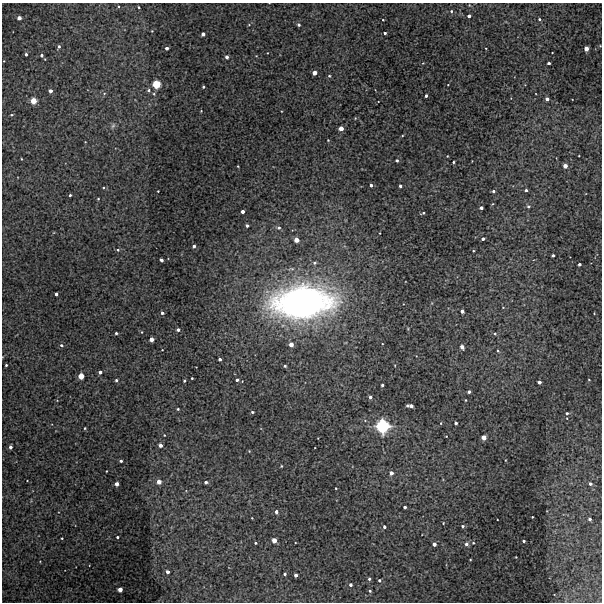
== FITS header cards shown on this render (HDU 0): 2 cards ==
NAXIS1  =                  600 / Width of image
NAXIS2  =                  600 / Height of image

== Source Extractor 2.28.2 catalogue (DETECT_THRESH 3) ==
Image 600 x 600 px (HDU 0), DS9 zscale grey, 1 PNG px = 1 image px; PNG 604 x 604 px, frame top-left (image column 1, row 600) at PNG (2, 3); no overlay
Background 483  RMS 0.96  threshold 2.89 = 3 sigma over >= 5 px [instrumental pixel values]
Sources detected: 141; all 141 listed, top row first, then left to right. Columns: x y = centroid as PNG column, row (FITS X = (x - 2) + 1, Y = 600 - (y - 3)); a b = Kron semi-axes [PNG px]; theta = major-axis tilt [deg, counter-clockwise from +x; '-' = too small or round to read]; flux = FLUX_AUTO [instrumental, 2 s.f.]
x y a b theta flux
139 7 4 3 - 68
451 11 4 3 - 85
469 16 3 3 - 250
19 18 3 3 - 610
539 19 3 3 - 100
383 20 3 2 - 45
299 25 4 3 - 110
152 31 3 2 - 40
385 33 3 3 - 120
203 34 4 3 - 350
59 46 4 3 - 150
167 48 3 3 - 250
586 49 3 3 - 1000
552 53 2 2 - 37
26 54 3 3 - 140
42 55 3 3 - 180
227 57 4 3 - 220
549 63 3 3 - 160
314 73 4 3 - 780
329 76 4 4 - 71
156 84 4 4 - 6300
448 85 2 2 - 35
203 87 3 3 - 81
148 90 5 5 - 120
50 91 3 3 - 470
104 93 5 3 - 67
426 96 3 3 - 200
547 99 3 3 - 330
33 101 4 4 - 2300
201 111 3 3 - 35
12 115 5 3 - 63
355 118 3 3 - 51
113 126 7 5 68 140
341 128 4 4 - 760
328 140 3 3 - 46
447 156 2 2 - 41
21 159 3 2 - 43
397 160 3 3 - 110
453 162 3 2 - 76
238 166 3 2 - 48
565 166 3 3 - 850
371 185 3 3 - 280
400 186 3 3 - 160
526 190 3 3 - 140
158 191 2 2 - 44
493 191 4 3 - 110
70 195 3 3 - 99
98 199 3 3 - 60
528 206 4 4 - 99
481 208 3 3 - 250
242 212 3 3 - 350
423 213 4 3 - 76
247 226 3 3 - 140
279 228 5 5 - 120
380 233 2 2 - 35
483 239 3 3 - 220
296 240 4 4 - 960
194 246 3 3 - 180
118 250 5 4 - 100
553 255 3 3 - 130
161 260 4 3 - 190
315 263 5 4 - 110
579 264 3 3 - 210
56 294 3 3 - 220
302 302 50 26 3 29000
462 311 3 3 - 300
162 313 3 3 - 160
594 313 3 2 - 41
178 330 3 3 - 230
142 332 4 3 - 40
116 333 3 3 - 100
495 334 4 4 - 77
151 339 4 4 - 670
61 345 4 4 - 130
291 345 4 3 - 670
462 347 4 3 - 430
498 351 5 4 - 90
220 359 3 3 - 190
6 365 3 3 - 75
285 366 4 3 - 88
100 372 3 3 - 230
81 376 4 4 - 2400
192 378 3 2 - 59
116 380 3 3 - 120
237 380 4 4 - 180
589 380 2 2 - 42
184 381 3 3 - 87
539 382 3 3 - 340
382 385 3 3 - 190
469 392 3 3 - 180
370 397 3 3 - 190
466 400 3 2 - 46
407 405 3 3 - 130
411 406 4 3 - 340
178 409 3 3 - 68
252 412 3 3 - 92
567 413 3 3 - 150
441 423 4 3 - 52
456 423 3 3 - 190
382 426 5 5 - 33000
85 428 3 3 - 59
164 435 3 2 - 39
446 436 3 2 - 36
483 437 4 4 - 930
160 445 4 3 - 370
10 447 3 3 - 300
249 451 4 3 - 49
121 461 3 3 - 130
281 466 3 2 - 58
106 471 3 2 - 40
391 473 3 3 - 530
159 482 4 4 - 710
206 482 3 3 - 210
117 484 3 3 - 570
590 484 3 3 - 230
336 488 2 2 - 51
405 507 3 3 - 200
276 512 4 4 - 210
532 517 2 2 - 47
252 518 3 2 - 40
590 519 3 3 - 210
443 523 3 3 - 46
463 526 3 3 - 110
384 527 3 3 - 190
117 537 3 3 - 100
62 538 2 2 - 51
274 540 4 3 - 1300
524 541 3 3 - 110
255 543 3 2 - 72
473 543 4 3 - 62
434 544 3 3 - 440
466 544 4 3 - 210
516 557 2 2 - 36
168 572 3 3 - 390
285 574 3 3 - 130
296 575 3 3 - 270
369 579 3 3 - 110
379 580 3 3 - 140
350 585 3 3 - 180
120 589 4 3 - 910
370 591 3 3 - 85

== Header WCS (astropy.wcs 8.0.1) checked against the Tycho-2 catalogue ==
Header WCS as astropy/WCSLIB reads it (CRVAL/CRPIX/CD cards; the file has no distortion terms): RA---TAN/DEC--TAN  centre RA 04:12:43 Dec -57:44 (63.18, -57.74 deg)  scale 2 arcsec/px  FOV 20.0' x 20.0'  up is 0 deg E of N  parity normal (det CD < 0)
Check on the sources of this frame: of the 60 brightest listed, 4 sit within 2.0 arcsec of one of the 4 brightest Tycho-2 stars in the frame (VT <= 12.08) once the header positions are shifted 0.60 arcsec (0.46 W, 0.39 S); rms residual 0.46 arcsec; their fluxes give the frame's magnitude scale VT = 20.30 - 2.5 log10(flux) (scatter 0.24 mag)
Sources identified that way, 4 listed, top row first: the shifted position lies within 2.0 arcsec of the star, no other Tycho-2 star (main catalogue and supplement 1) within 4.0 arcsec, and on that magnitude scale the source's flux lands within +1.5 / -3 mag of the star's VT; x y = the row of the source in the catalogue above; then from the Tycho-2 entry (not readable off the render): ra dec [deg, ICRS J2000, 3 dp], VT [Tycho-2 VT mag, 2 dp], TYC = Tycho-2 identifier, HIP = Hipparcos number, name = IAU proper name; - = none
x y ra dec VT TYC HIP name
156 84 63.331 -57.617 11.64 8508-108-1 - -
33 101 63.458 -57.626 11.65 8508-207-1 - -
81 376 63.410 -57.779 12.08 8508-11-1 - -
382 426 63.096 -57.807 8.77 8508-6-1 19632 -